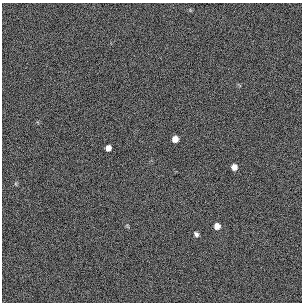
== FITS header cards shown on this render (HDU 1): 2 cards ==
NAXIS1  =                  300 / length of original image axis
NAXIS2  =                  300 / length of original image axis

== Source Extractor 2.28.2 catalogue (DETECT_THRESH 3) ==
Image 300 x 300 px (HDU 1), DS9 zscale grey, 1 PNG px = 1 image px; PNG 304 x 304 px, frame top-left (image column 1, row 300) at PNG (2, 3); no overlay
Background 384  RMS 66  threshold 199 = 3 sigma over >= 5 px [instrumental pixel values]
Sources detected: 5; all 5 listed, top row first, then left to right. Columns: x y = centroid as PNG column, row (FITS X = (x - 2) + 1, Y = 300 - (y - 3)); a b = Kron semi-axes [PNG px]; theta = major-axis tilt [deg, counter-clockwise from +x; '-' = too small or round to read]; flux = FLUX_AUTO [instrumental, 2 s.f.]
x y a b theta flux
175 139 6 5 - 30000
108 148 5 5 - 25000
234 167 5 5 - 25000
217 226 7 6 - 27000
196 234 6 5 - 11000